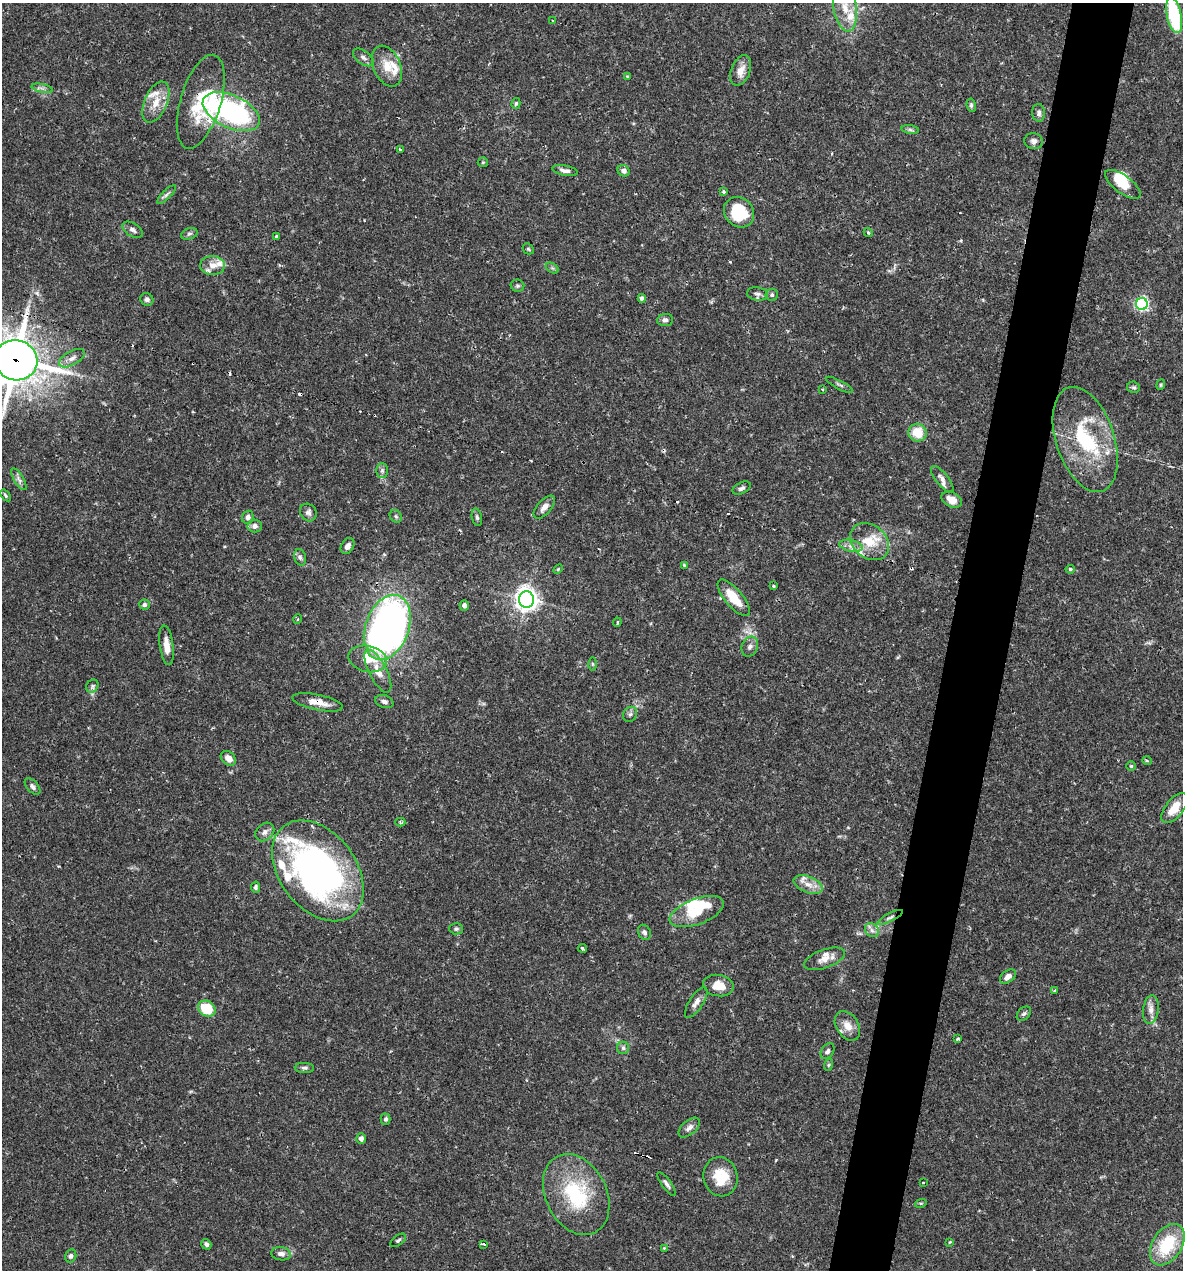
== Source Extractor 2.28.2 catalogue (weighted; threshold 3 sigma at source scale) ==
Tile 10 of 4 x 4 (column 2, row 3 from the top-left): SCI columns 1428-2608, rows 1269-2536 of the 5092 x 5073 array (HDU 1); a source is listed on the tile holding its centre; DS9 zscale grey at full resolution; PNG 1185 x 1272 px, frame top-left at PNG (2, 3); each listed source drawn as its Kron ellipse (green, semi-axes under 4 px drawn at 4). Shown black and unused: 5% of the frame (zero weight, under 2 of 3 exposures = <1% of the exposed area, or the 3 px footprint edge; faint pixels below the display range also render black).
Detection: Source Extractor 2.28.2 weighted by HDU 2 'WHT'; one run over the whole footprint, this tile lists its part. Background 0.0709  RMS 0.0039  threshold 0.0176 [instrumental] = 3 sigma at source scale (4.5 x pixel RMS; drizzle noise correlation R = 1.50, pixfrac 1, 0.05/0.05 arcsec/px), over >= 5 px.
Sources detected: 156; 5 inside a brighter object's white glare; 12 cosmic-ray / hot-pixel residue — neither listed nor drawn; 11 inside a brighter listed object's ellipse — not listed separately; the other 128 listed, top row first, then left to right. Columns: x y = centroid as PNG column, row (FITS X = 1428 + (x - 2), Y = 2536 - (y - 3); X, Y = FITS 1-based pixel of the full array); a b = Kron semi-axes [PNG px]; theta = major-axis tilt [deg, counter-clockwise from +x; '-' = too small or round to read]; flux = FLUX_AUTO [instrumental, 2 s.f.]
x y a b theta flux
845 7 24 11 -81 8.5
1174 15 18 7 -78 32
553 21 3 3 - 0.8
363 57 12 6 -37 1.5
387 66 21 13 -66 6.6
741 70 16 9 68 4
627 76 4 4 - 0.45
42 88 11 4 -13 1.2
156 102 22 11 67 6.3
201 102 48 20 73 19
516 103 5 4 - 0.66
971 105 7 4 -82 0.77
231 112 30 16 -25 68
1039 113 9 6 -87 1.3
910 130 9 4 -9 0.85
1034 141 9 8 - 1.5
400 150 3 3 - 0.83
483 162 5 5 - 0.48
565 170 13 5 -10 1.8
624 171 6 5 - 1.6
1123 184 21 9 -36 7.6
723 191 4 4 - 0.68
166 194 13 4 45 0.98
739 212 16 14 -48 19
133 230 11 6 -31 1.5
868 232 5 4 - 0.8
189 234 8 5 18 0.86
276 237 3 3 - 0.87
528 249 6 5 - 0.57
213 265 12 9 -1 3.9
552 268 7 4 -34 0.63
517 286 7 6 - 0.76
757 294 10 6 -8 1.3
772 295 6 6 - 0.73
642 298 4 4 - 1.5
147 299 6 6 - 1
1142 304 6 6 - 71
665 320 8 6 5 1.3
72 358 14 7 29 2.5
16 360 22 20 -14 1000
839 385 15 3 -28 0.89
1161 385 5 4 - 0.51
1134 387 6 5 - 0.77
822 389 3 3 - 0.63
917 433 9 8 - 8.4
1085 439 54 29 -72 36
382 470 7 6 - 1
19 479 12 5 -59 1.4
942 479 16 6 -51 2
742 488 10 5 27 1.1
5 495 7 4 -53 0.64
952 500 11 7 -27 4.1
544 507 14 7 48 2.4
308 512 9 8 - 1.4
396 516 7 5 -45 0.71
248 517 6 6 - 1.6
477 517 9 5 -78 0.87
255 526 7 6 - 1.8
870 542 21 16 -39 9.6
348 546 8 6 60 2
851 546 12 5 -11 2
300 557 8 6 -73 1.1
684 565 3 3 - 0.38
558 569 6 3 45 0.44
1070 569 4 4 - 0.86
773 586 3 3 - 0.66
734 598 22 9 -50 8.9
526 599 8 7 - 280
144 605 5 5 - 0.87
464 605 5 4 - 1.3
298 619 5 3 - 0.4
617 622 4 3 - 0.5
387 627 34 21 70 220
167 645 20 6 -82 4
750 647 10 8 67 1.7
368 659 19 13 -13 8.4
592 664 6 4 -89 0.58
378 671 23 9 -63 5
92 686 7 5 49 0.98
318 702 26 7 -12 4.7
384 702 9 6 -18 1.6
630 714 8 6 54 1
228 758 8 6 -43 2.5
1147 761 5 3 - 0.43
1131 766 5 5 - 0.47
32 787 10 5 -47 1.3
1174 808 18 9 52 6.9
400 822 5 4 - 0.54
265 832 10 8 42 1.8
318 871 56 38 -53 160
808 885 15 8 -21 3.5
256 887 6 4 78 0.9
697 912 28 12 21 10
890 917 14 4 27 1.3
456 929 7 6 - 0.74
872 930 8 6 -45 1.5
644 932 8 6 -62 1.1
582 948 4 3 - 0.78
824 959 21 9 19 3.7
1008 976 9 5 35 2.4
718 985 15 10 -11 5.7
1055 991 3 3 - 0.88
696 1002 18 7 57 2.3
207 1009 9 7 -33 12
1151 1010 14 7 83 2.6
1024 1014 8 5 46 0.98
847 1026 16 11 -56 4.6
958 1039 3 3 - 1.2
623 1048 6 6 - 0.87
828 1051 8 6 55 1.1
828 1065 6 3 70 0.51
304 1068 9 5 0 1
386 1119 5 5 - 0.91
689 1128 13 7 41 1.9
361 1138 5 4 - 1.6
720 1177 20 17 -77 11
923 1183 3 3 - 0.75
667 1184 14 4 -55 1.4
576 1194 42 30 -63 30
921 1203 6 3 17 0.46
398 1240 9 5 36 0.83
950 1242 4 4 - 0.37
206 1244 5 4 - 1.2
484 1244 4 3 - 1.1
1167 1245 23 14 58 19
664 1248 4 3 - 0.32
281 1254 10 6 -9 1.8
71 1256 6 5 - 0.97
Overlapping masked pixels (flux is a lower limit): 4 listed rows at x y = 201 102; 16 360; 387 627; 318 702
Isophote crosses this tile's border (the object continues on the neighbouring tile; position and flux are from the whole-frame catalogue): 3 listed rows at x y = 845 7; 1174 15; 16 360